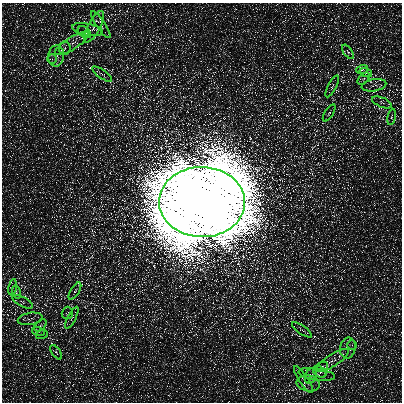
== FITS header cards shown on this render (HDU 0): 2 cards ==
NAXIS1  =                  400
NAXIS2  =                  400

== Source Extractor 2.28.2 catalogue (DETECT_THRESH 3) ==
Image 400 x 400 px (HDU 0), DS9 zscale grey, 1 PNG px = 1 image px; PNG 404 x 404 px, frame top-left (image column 1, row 400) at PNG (2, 3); each listed source drawn as its Kron ellipse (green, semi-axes under 4 px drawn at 4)
Background 974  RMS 1600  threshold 4790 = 3 sigma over >= 5 px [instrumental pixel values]
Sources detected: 40; all 40 listed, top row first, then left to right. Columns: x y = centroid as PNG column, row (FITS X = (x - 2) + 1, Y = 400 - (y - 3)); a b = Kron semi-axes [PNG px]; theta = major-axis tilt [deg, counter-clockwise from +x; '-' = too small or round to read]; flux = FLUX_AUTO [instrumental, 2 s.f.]
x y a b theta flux
101 24 16 4 -56 5.4e+05
94 27 18 6 62 7.6e+05
88 30 16 6 -11 5.4e+05
84 32 7 5 -38 2.7e+05
72 43 19 6 33 9.1e+05
65 48 6 5 - 3.2e+05
348 52 8 4 -54 2.4e+05
56 56 10 8 82 6.9e+05
52 59 5 4 - 2.1e+05
362 70 6 3 19 1.6e+05
366 73 6 4 -18 2.1e+05
102 74 12 3 -35 3.1e+05
364 79 7 4 45 2.9e+05
374 85 12 6 10 4.9e+05
332 86 12 4 63 3.0e+05
382 102 10 4 -23 3.3e+05
329 113 9 4 58 2.6e+05
392 117 8 4 80 2.2e+05
202 202 43 35 -1 3.3e+09
12 287 8 4 80 2.3e+05
75 291 9 4 58 2.6e+05
16 292 7 4 -73 1.9e+05
22 302 11 4 -27 3.5e+05
67 313 6 5 - 2.1e+05
72 318 12 4 63 3.1e+05
30 319 12 6 10 5.3e+05
40 325 7 4 45 2.9e+05
302 330 12 3 -35 3.1e+05
38 331 6 4 -18 2.1e+05
42 334 6 3 19 1.6e+05
352 345 5 4 - 2.0e+05
348 348 10 7 82 6.7e+05
56 352 8 4 -54 2.5e+05
332 361 19 6 33 9.1e+05
322 366 6 4 21 1.9e+05
320 372 7 5 -38 2.8e+05
317 374 18 6 -8 6.4e+05
311 376 8 5 68 3.6e+05
303 380 16 4 -56 4.9e+05
308 383 12 8 -10 7.0e+05